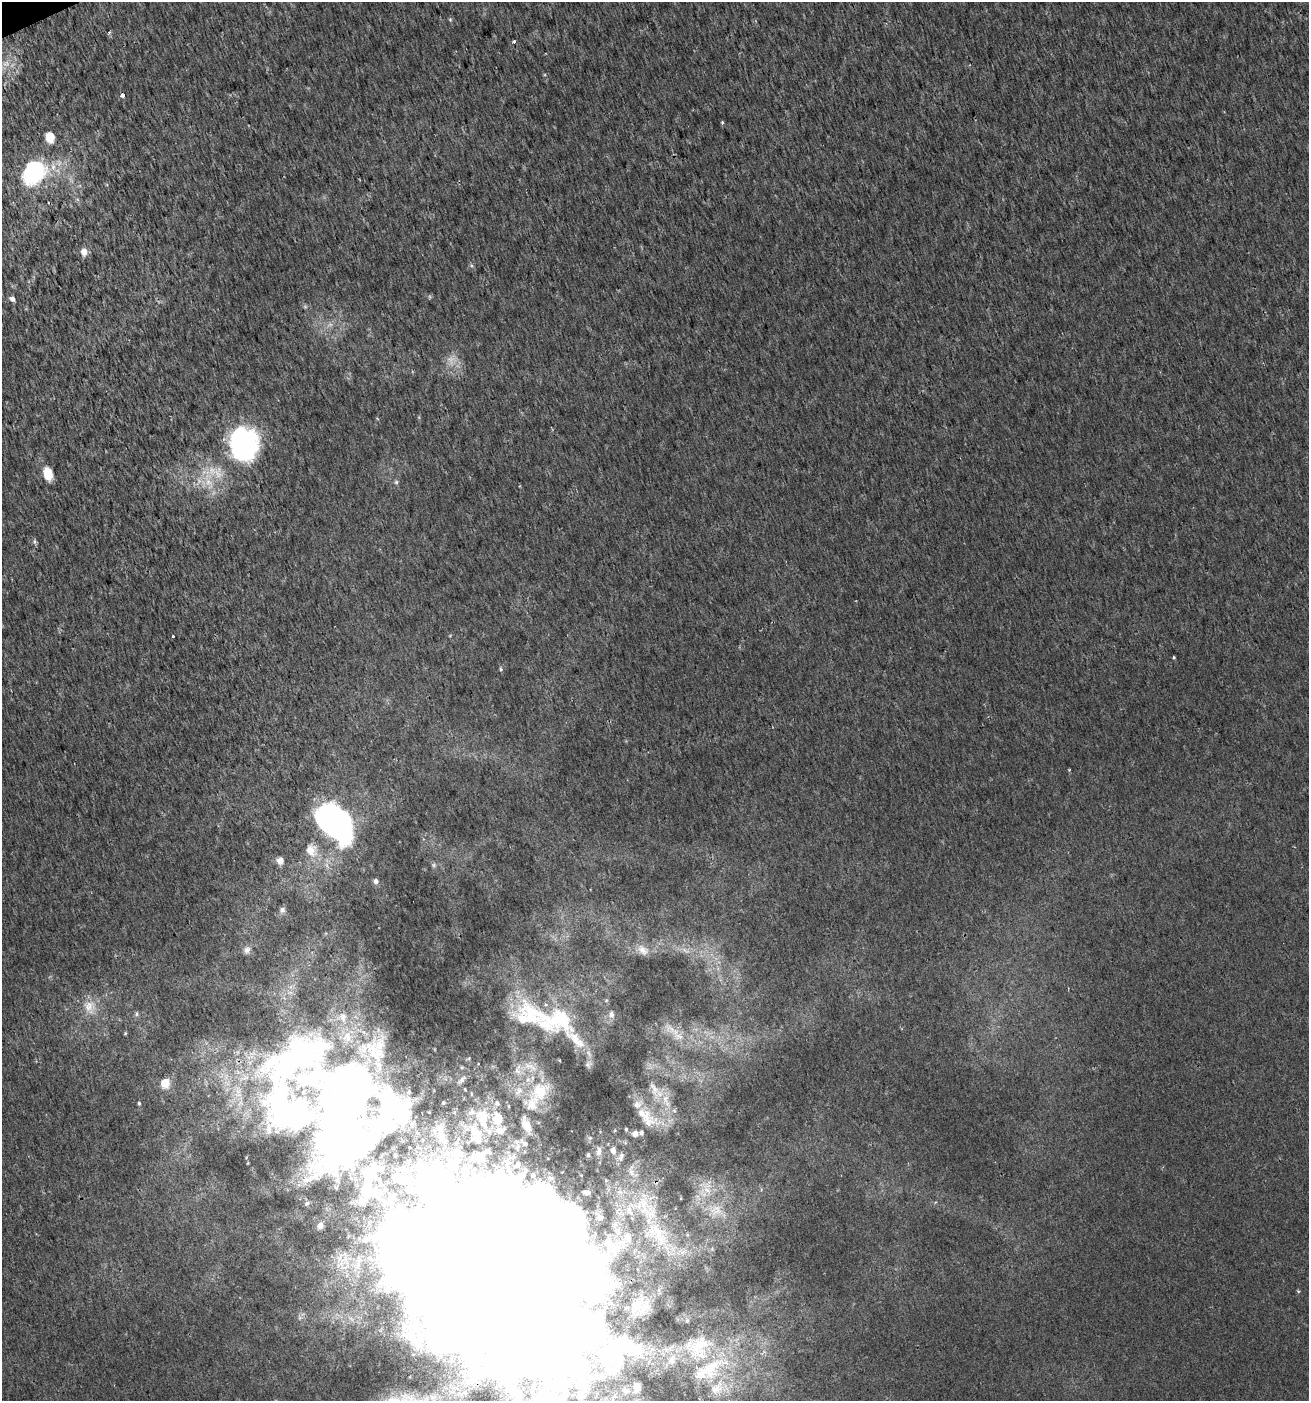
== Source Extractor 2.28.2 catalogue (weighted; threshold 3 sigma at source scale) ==
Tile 11 of 4 x 4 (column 3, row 3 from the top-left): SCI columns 2698-4004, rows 1402-2800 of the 5452 x 5599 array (HDU 1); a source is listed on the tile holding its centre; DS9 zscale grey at full resolution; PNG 1311 x 1403 px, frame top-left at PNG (2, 2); no overlay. Shown black and unused: <1% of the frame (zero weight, under 2 of 3 exposures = <1% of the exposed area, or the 3 px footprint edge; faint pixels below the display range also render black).
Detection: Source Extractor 2.28.2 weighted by HDU 2 'WHT'; one run over the whole footprint, this tile lists its part. Background 0.00179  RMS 0.0037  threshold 0.0168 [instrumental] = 3 sigma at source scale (4.5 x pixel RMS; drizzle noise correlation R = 1.50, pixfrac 1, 0.0396/0.0396 arcsec/px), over >= 5 px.
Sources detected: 116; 2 too faint to see at this stretch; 11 inside a brighter object's white glare — not listed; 26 inside a brighter listed object's ellipse — not listed separately; the other 77 listed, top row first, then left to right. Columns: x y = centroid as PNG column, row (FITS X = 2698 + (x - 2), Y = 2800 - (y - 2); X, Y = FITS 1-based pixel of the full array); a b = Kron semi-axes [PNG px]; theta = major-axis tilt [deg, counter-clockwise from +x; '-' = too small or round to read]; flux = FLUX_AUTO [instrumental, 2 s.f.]
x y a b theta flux
450 20 6 5 - 0.52
109 32 4 3 - 0.54
514 42 3 3 - 1.9
122 95 3 3 - 3.8
722 122 3 3 - 0.92
50 137 10 9 - 6.1
33 172 33 28 46 37
84 252 7 6 - 3.4
12 299 5 5 - 1.8
305 307 6 5 - 0.65
451 360 15 10 -78 4.1
244 446 23 20 -90 110
48 474 14 9 -75 7.3
208 481 33 13 -77 11
396 482 5 5 - 0.7
35 541 8 4 -81 0.74
173 637 3 3 - 1.1
1174 658 3 3 - 0.54
501 670 5 3 - 0.52
334 824 34 22 -47 150
311 850 19 16 -70 6
280 861 8 8 - 2
375 881 6 6 - 1.4
282 910 9 7 57 1.3
247 950 11 8 58 1.9
643 950 18 12 -36 4
685 950 11 4 -32 1.3
90 1007 21 18 -58 7.3
137 1014 7 5 90 0.78
343 1017 11 8 -90 1.7
557 1021 56 35 11 40
670 1028 22 13 -34 6.4
588 1064 12 8 52 1.7
530 1067 27 9 -23 6.1
517 1071 15 8 -69 3.2
462 1079 13 5 46 1.3
165 1083 10 9 - 5.7
654 1089 25 11 -61 6.2
540 1091 36 25 45 19
346 1098 67 54 -62 210
139 1103 4 4 - 0.52
497 1103 9 7 -63 1.5
289 1108 112 71 -54 160
674 1111 6 4 -3 0.7
646 1117 39 17 -35 9.7
483 1118 30 16 -77 13
526 1125 26 11 -67 5.7
626 1129 4 3 - 0.45
500 1130 13 10 5 5.4
440 1132 23 8 -80 3.4
635 1134 6 5 - 2.3
524 1143 12 7 -35 1.8
517 1147 10 7 68 1.8
613 1150 8 6 -80 2.1
599 1151 11 6 79 1.8
395 1155 3 2 - 0.3
588 1155 5 4 - 0.56
479 1157 14 9 27 6.3
621 1157 12 6 73 1.3
518 1164 7 5 80 0.73
454 1165 12 11 - 3.9
533 1175 4 3 - 0.82
366 1189 27 9 79 4.9
706 1189 20 8 -57 5.2
586 1192 8 6 -10 2
643 1206 48 33 -45 34
716 1210 20 16 5 7.7
600 1217 13 9 -47 3
320 1225 5 5 - 2.1
616 1229 26 10 -66 6
506 1297 146 57 -21 5000
636 1307 32 14 50 6.8
412 1338 47 16 -45 13
671 1360 17 9 74 4.2
710 1367 51 29 32 32
637 1387 8 6 -89 3.6
433 1397 67 15 17 27
Overlapping masked pixels (flux is a lower limit): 4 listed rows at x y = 33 172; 289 1108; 643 1206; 506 1297
Isophote crosses this tile's border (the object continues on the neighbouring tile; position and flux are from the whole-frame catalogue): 2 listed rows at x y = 506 1297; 433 1397
Unlisted compact peaks at least as high as the median listed source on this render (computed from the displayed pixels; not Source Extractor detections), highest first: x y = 1069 770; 471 266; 1298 1291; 545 75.